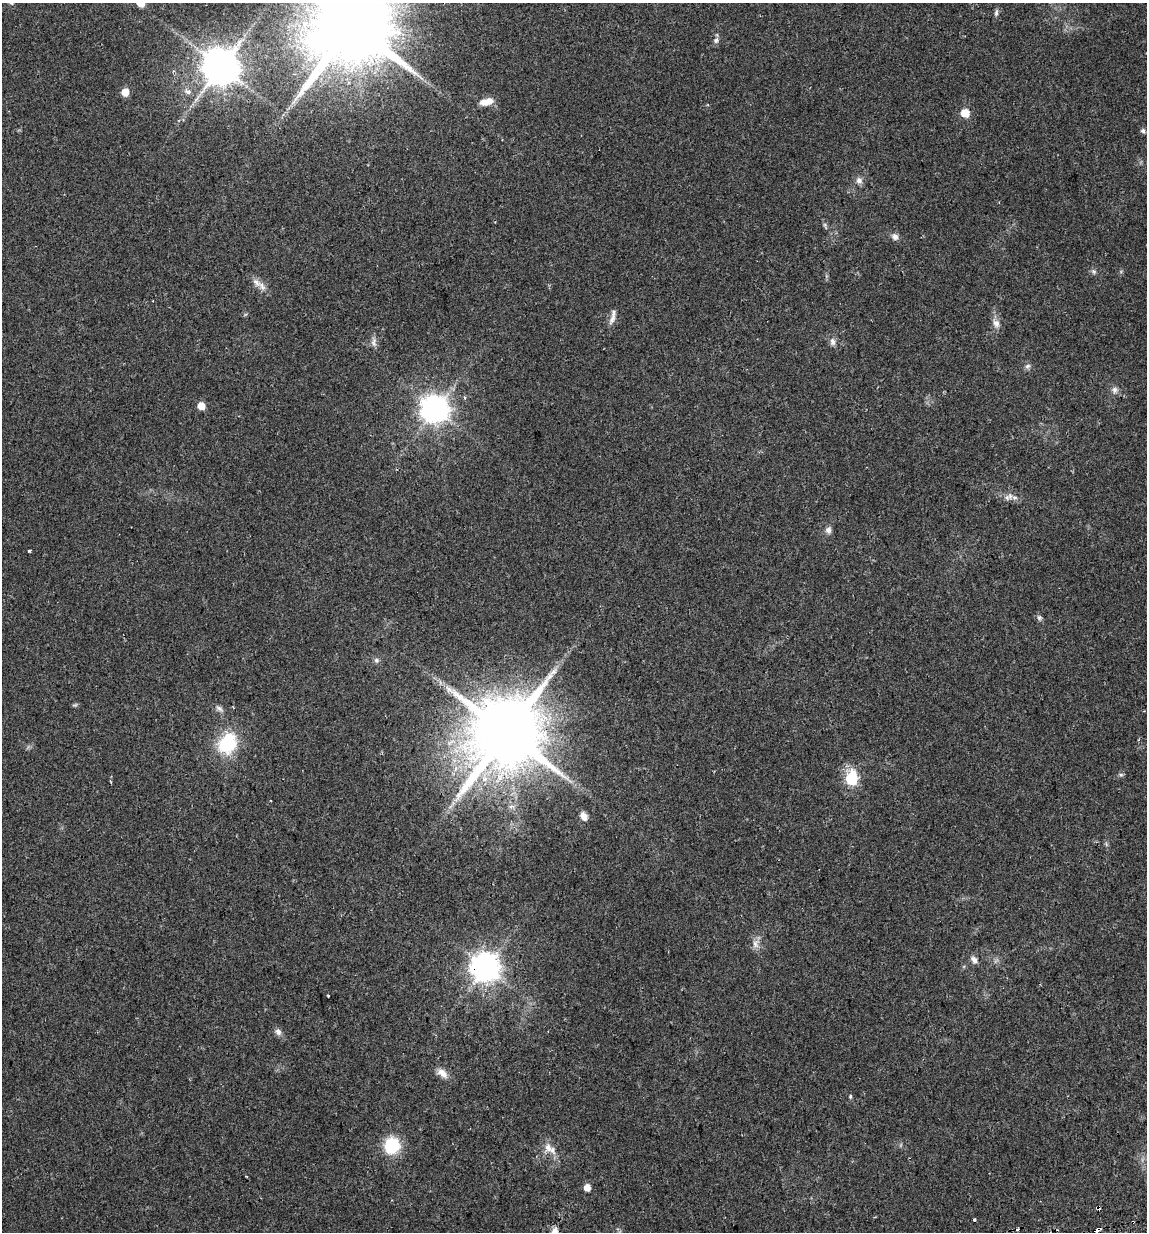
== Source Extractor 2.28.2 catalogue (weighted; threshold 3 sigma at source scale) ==
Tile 6 of 4 x 4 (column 2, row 2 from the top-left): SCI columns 1183-2327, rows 2491-3720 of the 4700 x 4980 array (HDU 1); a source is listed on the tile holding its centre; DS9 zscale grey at full resolution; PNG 1149 x 1234 px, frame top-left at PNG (2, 3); no overlay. Shown black and unused: <1% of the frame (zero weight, under 2 of 3 exposures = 2% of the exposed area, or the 3 px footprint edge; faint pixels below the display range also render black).
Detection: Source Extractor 2.28.2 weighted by HDU 2 'WHT'; one run over the whole footprint, this tile lists its part. Background 0.0534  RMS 0.0079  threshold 0.0354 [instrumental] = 3 sigma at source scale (4.5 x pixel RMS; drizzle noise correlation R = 1.50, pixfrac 1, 0.0396/0.0396 arcsec/px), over >= 5 px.
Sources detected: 53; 1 cosmic-ray / hot-pixel residue — not listed; the other 52 listed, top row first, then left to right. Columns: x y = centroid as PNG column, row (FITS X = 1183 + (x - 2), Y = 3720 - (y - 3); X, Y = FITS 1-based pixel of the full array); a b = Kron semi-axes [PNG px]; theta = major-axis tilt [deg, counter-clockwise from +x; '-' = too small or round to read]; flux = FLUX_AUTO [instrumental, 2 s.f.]
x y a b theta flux
141 3 5 5 - 17
996 13 9 5 78 1.9
352 25 23 22 - 10000
716 40 8 7 - 2.5
221 67 10 10 - 2100
125 92 5 5 - 16
187 92 9 7 -41 3
487 102 15 7 13 9.3
965 113 6 5 - 18
1143 131 6 6 - 1.7
859 180 10 8 -39 3.6
825 225 7 4 -72 1.3
895 236 9 8 - 3.2
1094 271 7 6 - 1.8
257 282 16 9 -42 5.6
612 317 23 6 78 4.6
996 323 12 9 -64 4.8
833 342 11 7 -81 3.3
373 343 12 7 -83 3.3
1027 366 8 5 27 1.9
1115 390 9 7 77 3.1
465 398 5 3 - 0.84
201 406 5 5 - 15
435 409 9 8 - 880
1014 497 9 4 -1 2.8
828 530 9 8 - 3.2
29 551 3 3 - 2.3
1039 617 7 6 - 1.8
376 660 6 6 - 1.8
553 671 14 6 39 4.5
219 708 10 6 -32 2.7
506 733 21 19 58 7700
227 743 23 18 61 43
1121 775 6 4 -18 1.2
851 778 7 6 - 76
511 806 10 4 0 2
584 816 10 7 -59 5.1
755 944 13 9 85 4.8
974 960 10 7 -49 3.4
485 967 9 9 - 1000
328 995 3 3 - 1.4
278 1032 8 7 - 3.3
442 1073 14 8 -40 6.8
850 1096 6 4 71 0.95
392 1146 15 14 - 35
548 1148 15 9 -53 6.9
587 1188 5 5 - 8
1099 1208 4 3 - 17
974 1220 3 3 - 1.4
1133 1222 3 2 - 1.3
1096 1230 7 3 24 8.4
555 1231 11 8 71 5.1
Overlapping masked pixels (flux is a lower limit): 5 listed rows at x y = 506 733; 485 967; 1099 1208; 1133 1222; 1096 1230
Isophote crosses this tile's border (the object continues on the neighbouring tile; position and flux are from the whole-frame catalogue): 3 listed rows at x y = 141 3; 352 25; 555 1231